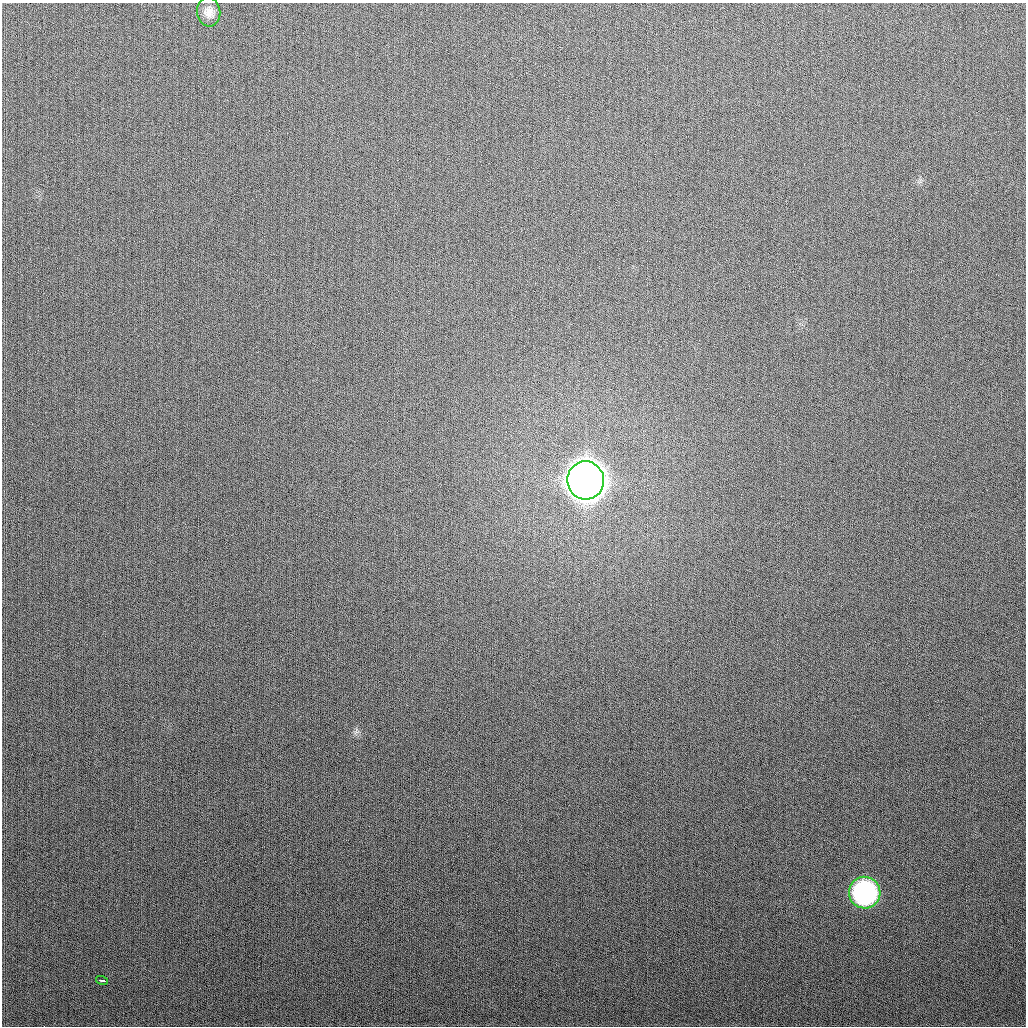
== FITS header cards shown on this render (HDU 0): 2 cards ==
NAXIS1  =                 1024
NAXIS2  =                 1024

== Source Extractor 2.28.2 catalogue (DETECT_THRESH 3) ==
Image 1024 x 1024 px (HDU 0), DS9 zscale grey, 1 PNG px = 1 image px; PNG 1028 x 1028 px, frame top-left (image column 1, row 1024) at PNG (2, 3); each listed source drawn as its Kron ellipse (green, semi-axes under 4 px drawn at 4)
Background 276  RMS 11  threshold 32.2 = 3 sigma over >= 5 px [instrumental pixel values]
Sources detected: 4; all 4 listed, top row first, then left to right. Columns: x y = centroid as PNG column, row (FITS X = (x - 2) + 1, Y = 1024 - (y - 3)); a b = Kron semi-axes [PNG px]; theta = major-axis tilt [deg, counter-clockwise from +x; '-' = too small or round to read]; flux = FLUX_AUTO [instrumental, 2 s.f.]
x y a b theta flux
209 12 14 11 -83 6.5e+03
586 480 19 18 - 2.1e+06
865 893 16 15 - 1.3e+05
102 980 6 3 -14 4.1e+03